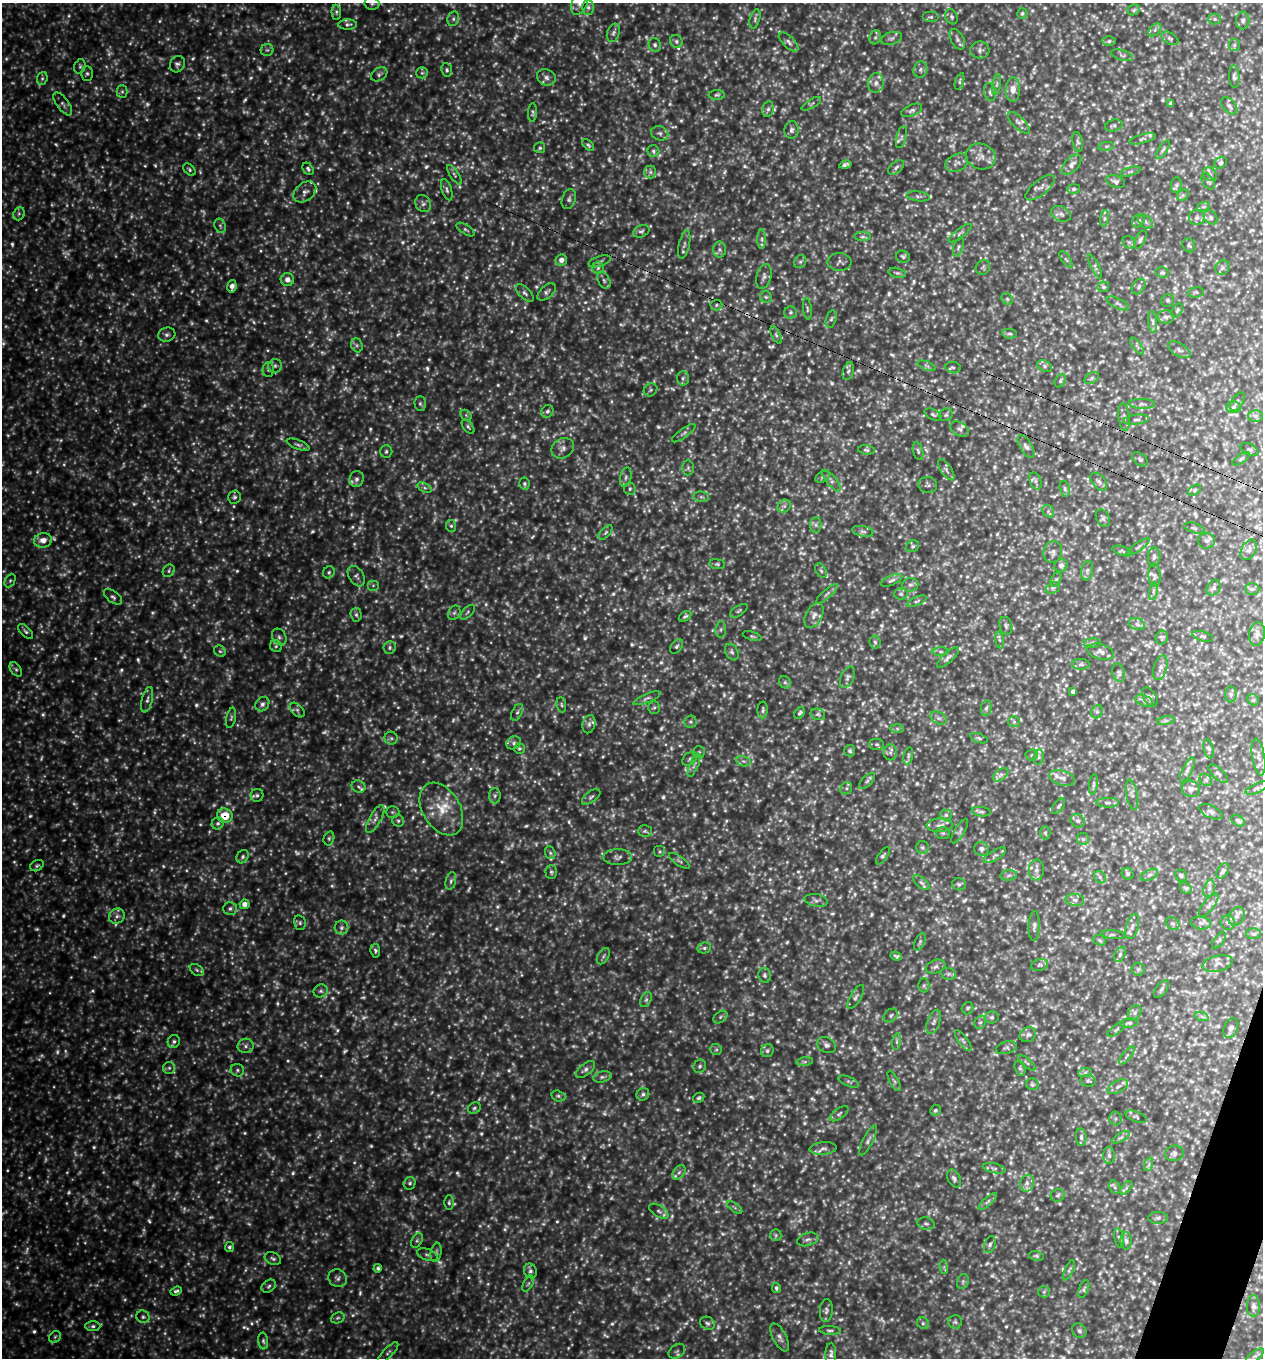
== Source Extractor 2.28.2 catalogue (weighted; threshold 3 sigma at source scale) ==
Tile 6 of 4 x 4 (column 2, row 2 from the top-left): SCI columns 1559-2819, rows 2748-4103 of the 5508 x 5494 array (HDU 1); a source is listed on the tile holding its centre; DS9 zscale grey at full resolution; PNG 1265 x 1360 px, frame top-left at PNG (2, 3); each listed source drawn as its Kron ellipse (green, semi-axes under 4 px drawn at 4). Shown black and unused: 1% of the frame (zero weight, under 3 of 4 exposures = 4% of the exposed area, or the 3 px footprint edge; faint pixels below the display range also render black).
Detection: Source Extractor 2.28.2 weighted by HDU 2 'WHT'; one run over the whole footprint, this tile lists its part. Background 6.18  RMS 1.1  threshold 4.77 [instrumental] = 3 sigma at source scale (4.5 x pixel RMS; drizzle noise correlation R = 1.50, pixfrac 1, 0.05/0.05 arcsec/px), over >= 5 px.
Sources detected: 1822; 377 too faint to see at this stretch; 9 cosmic-ray / hot-pixel residue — neither listed nor drawn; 36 inside a brighter listed object's ellipse — not listed separately; of the other 1400, all 500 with FLUX_AUTO >= 204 (the completeness limit of this list) listed and drawn (900 fainter detections not listed), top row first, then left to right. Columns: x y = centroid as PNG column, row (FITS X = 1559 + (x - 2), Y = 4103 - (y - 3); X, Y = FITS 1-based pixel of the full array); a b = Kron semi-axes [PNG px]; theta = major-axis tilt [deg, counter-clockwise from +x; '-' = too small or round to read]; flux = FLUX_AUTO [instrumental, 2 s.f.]
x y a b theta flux
372 3 7 6 - 230
580 3 13 7 68 590
588 7 7 5 90 280
1134 10 6 5 - 220
336 12 7 5 -87 240
1022 13 5 5 - 220
931 17 8 5 0 260
952 17 8 6 -65 250
453 19 7 5 77 290
755 19 10 5 74 260
1215 19 6 5 - 220
1243 20 9 6 86 320
348 25 9 5 1 280
1155 30 8 4 46 310
613 33 9 6 71 320
875 37 7 5 68 250
891 38 11 6 15 370
1170 38 9 5 -30 270
957 39 11 6 -62 410
676 41 7 6 - 300
1109 41 6 5 - 240
789 42 12 6 -44 410
655 45 7 5 -64 260
1234 45 6 5 - 210
267 50 6 6 - 240
980 50 9 8 - 390
1122 55 11 5 -17 310
177 64 8 7 - 330
80 66 7 5 74 230
920 69 8 7 - 360
447 70 7 5 -80 240
87 73 7 5 -90 260
422 73 6 5 - 220
379 74 9 6 34 280
546 77 9 8 - 510
1234 77 11 5 -87 300
42 78 6 5 - 220
960 81 8 4 73 210
876 83 10 7 82 530
997 84 10 4 81 240
1013 90 12 7 87 930
122 92 6 5 - 220
990 92 9 6 -79 320
717 95 8 5 1 220
63 104 13 6 -54 410
811 104 11 4 31 220
1170 104 4 3 - 210
1229 106 10 6 -49 420
768 109 8 5 79 300
912 110 11 5 23 340
532 113 9 5 88 220
1019 123 14 6 -44 390
1114 126 9 6 14 260
791 130 9 7 85 340
660 133 9 7 -24 300
901 137 11 5 77 320
1142 139 13 4 15 280
1078 142 10 5 -80 250
588 145 7 4 -46 210
1106 146 8 4 8 210
540 148 5 5 - 220
1163 150 11 4 56 230
653 151 6 6 - 240
981 156 15 12 -19 980
957 163 12 8 25 520
1221 163 7 5 37 200
845 165 6 4 12 290
1072 165 12 6 47 560
896 167 9 5 40 280
308 169 7 5 -53 270
189 170 7 5 -42 210
650 172 6 6 - 280
1130 172 10 3 15 210
1210 174 8 6 -45 280
454 175 11 4 -57 290
1115 181 10 6 -19 310
1208 181 9 5 -56 240
1176 185 8 5 83 260
1040 188 18 7 39 560
1073 189 6 5 - 220
447 190 11 5 -73 270
305 192 13 9 38 560
1183 195 6 5 - 210
918 196 12 5 -7 300
569 199 10 6 72 370
423 204 9 7 -61 390
1203 207 6 4 18 210
19 214 7 5 69 210
1061 214 10 7 -25 450
1211 217 8 6 -49 280
1104 218 8 4 82 280
1197 218 7 7 - 360
1138 221 7 5 55 230
1145 222 8 5 -42 320
220 226 7 5 -69 240
465 229 10 4 -34 230
641 231 8 6 25 250
960 233 14 4 38 330
863 237 8 4 0 260
762 239 9 4 -90 320
1140 240 10 4 63 250
1129 242 7 5 -42 240
684 245 15 5 77 430
1189 245 7 6 - 240
958 247 10 5 71 290
719 250 8 6 -89 320
903 257 7 6 - 240
1066 259 10 4 -55 220
561 260 6 5 - 600
600 261 11 5 18 290
800 262 7 5 56 230
840 262 12 9 -1 400
1095 266 13 4 -65 260
983 267 8 6 53 230
598 268 6 5 - 230
1222 268 8 6 48 280
897 273 9 5 -12 230
1162 273 7 5 -12 210
764 276 12 7 75 410
287 280 6 6 - 690
604 280 9 5 -63 300
232 286 6 4 79 570
1103 287 6 5 - 210
1139 287 8 6 54 300
547 292 11 6 41 330
1196 292 8 5 6 220
525 293 11 5 -44 310
766 297 6 5 - 210
1007 299 6 5 - 220
1168 300 7 6 - 230
1118 303 12 5 -26 290
716 305 6 5 - 200
807 309 11 4 -83 230
1177 310 7 5 58 220
790 312 6 6 - 240
1166 317 8 6 -2 370
831 319 9 5 75 250
1153 322 11 4 -85 320
1010 334 7 4 -5 220
167 335 8 7 - 360
776 335 9 4 -64 210
357 345 7 5 -69 240
1137 346 10 4 -54 260
1179 350 12 6 -30 450
275 366 7 6 - 310
927 366 9 4 -22 240
1044 366 8 5 -28 240
953 368 7 5 -12 220
268 370 7 5 89 230
848 371 9 5 76 290
683 378 7 6 - 260
1092 378 8 5 36 220
1060 381 7 5 61 200
650 390 7 6 - 220
1237 402 10 5 56 280
420 404 7 5 -89 230
1142 404 13 5 -2 360
1233 407 7 5 2 300
547 411 6 5 - 310
933 414 9 5 -26 250
466 415 6 4 -46 210
946 415 7 6 - 220
1256 416 7 6 - 320
1124 417 14 5 -83 410
1136 420 12 5 7 330
468 427 8 4 -52 220
960 429 10 6 -31 380
684 433 14 4 36 300
298 445 12 4 -20 290
1026 446 13 6 -58 450
563 448 12 9 33 620
1250 449 10 5 -28 250
866 450 8 4 -7 240
386 451 6 6 - 240
918 451 9 5 -74 250
1140 459 9 5 -39 250
1241 459 10 4 35 220
688 468 7 6 - 230
946 470 12 5 -56 370
626 477 10 5 77 380
823 477 8 5 26 230
356 479 8 7 - 490
831 481 13 5 -52 370
1035 481 9 5 -67 320
1099 482 10 6 -50 360
524 484 6 5 - 250
928 485 9 8 - 310
425 488 7 4 -31 230
630 489 6 5 - 240
1065 489 8 5 -75 240
1194 490 7 5 29 260
234 497 6 6 - 260
701 497 7 5 -7 220
784 506 7 5 43 320
1048 511 7 5 -50 230
1103 518 9 6 -62 260
816 525 8 5 84 270
451 526 6 5 - 220
1194 528 10 5 -17 240
863 531 11 5 -11 300
606 532 9 4 49 240
43 540 9 7 12 970
1206 541 8 7 - 360
913 546 7 5 31 210
1138 547 13 2 34 220
1249 550 11 7 60 370
1122 551 10 4 -18 230
1053 552 11 9 72 490
1154 557 9 6 85 340
717 564 8 5 -9 210
1061 565 7 6 - 380
169 571 7 5 54 230
821 571 8 5 -62 210
1087 571 10 6 79 330
329 572 6 5 - 210
1154 575 12 6 -86 350
356 576 11 7 -57 390
1056 579 7 5 61 220
10 580 7 5 63 210
892 580 11 5 23 310
373 585 6 5 - 210
910 585 8 7 - 330
1053 588 7 5 20 240
1214 588 8 6 57 310
1252 589 7 6 - 280
1153 591 9 4 81 260
827 594 14 4 41 320
901 594 7 5 -1 210
113 597 10 6 -38 330
917 601 10 4 23 220
739 611 10 5 33 240
468 612 9 5 44 250
454 613 7 6 - 240
356 615 7 5 -87 240
814 615 13 8 62 640
685 616 7 4 32 230
1137 624 8 6 -19 310
1006 626 9 6 -76 290
721 629 8 5 84 250
26 631 9 5 -44 260
1257 634 12 8 81 570
752 636 9 4 -17 210
1203 636 10 4 -15 210
279 637 9 7 -60 380
1162 637 7 6 - 220
1000 640 8 4 -80 210
875 642 6 5 - 220
1092 643 8 5 7 240
276 646 6 5 - 220
677 646 8 5 51 260
390 647 6 6 - 250
220 651 6 5 - 220
732 652 9 6 -61 340
940 652 8 4 -1 220
1101 652 13 7 -16 550
948 657 14 5 42 360
1081 664 8 5 1 270
1160 668 13 6 73 470
16 669 8 5 -52 220
1119 673 9 6 -75 270
848 677 11 6 65 360
785 682 6 5 - 230
1073 691 4 4 - 300
1231 694 8 6 -89 270
1150 697 10 6 -58 310
647 698 14 4 22 330
147 700 13 5 76 430
1253 700 6 5 - 210
1144 701 9 5 -25 300
262 704 8 6 49 410
561 705 8 4 -82 220
654 707 6 5 - 210
986 708 8 5 78 290
297 710 9 5 -45 260
763 710 8 5 87 250
517 712 9 5 65 280
1097 712 7 5 69 220
800 713 6 4 58 240
818 714 7 5 -14 210
231 718 10 4 78 240
939 718 9 5 -26 320
1166 721 9 4 9 220
690 722 6 6 - 270
1014 722 6 5 - 230
589 724 9 6 74 340
897 729 7 4 -1 210
391 738 6 6 - 280
979 738 9 4 -19 210
513 743 7 6 - 300
877 744 7 5 -1 230
519 749 5 5 - 210
1209 749 10 5 -75 280
850 751 5 5 - 220
699 752 6 6 - 210
890 752 8 6 -88 350
1032 755 6 5 - 210
908 756 8 4 78 250
1039 757 7 5 82 270
1258 757 18 6 -80 580
690 759 8 5 43 260
743 761 7 5 -12 300
694 765 12 3 67 290
1187 770 13 5 64 420
1218 774 12 5 -42 300
1001 775 9 5 37 310
1062 778 13 7 -17 590
1206 780 7 5 -46 250
867 781 10 5 45 260
1093 784 10 4 83 220
358 787 7 6 - 260
846 788 6 5 - 240
1257 788 12 4 25 300
1191 789 9 8 - 480
257 795 6 6 - 280
1132 795 15 5 -80 440
495 796 7 6 - 260
591 797 11 5 36 300
1108 803 11 5 -1 320
1059 806 9 5 58 220
441 809 28 18 -59 3000
392 812 7 5 0 220
981 812 10 4 -5 240
1211 812 12 6 -25 340
946 815 6 5 - 240
225 816 8 7 - 3100
375 819 15 6 60 570
398 821 6 5 - 220
1078 821 7 6 - 300
1238 821 7 5 -34 280
218 823 6 5 - 300
940 825 13 7 2 560
645 831 7 5 0 210
960 831 14 5 59 280
943 833 7 6 - 220
1045 833 7 5 -88 210
329 838 7 5 75 210
1083 839 6 6 - 250
922 848 6 6 - 240
981 849 7 7 - 440
660 852 6 6 - 230
550 853 6 5 - 210
995 855 12 5 31 320
883 856 10 4 55 240
243 857 7 5 56 240
618 857 14 8 0 530
679 861 12 4 -36 260
37 866 7 5 28 220
1036 870 10 7 86 450
1223 871 8 5 57 260
551 872 7 6 - 220
1128 874 6 5 - 230
1009 875 8 5 7 270
1149 875 9 5 27 300
1181 876 6 5 - 240
1100 877 6 5 - 260
451 881 9 5 77 280
922 883 10 5 -40 300
959 884 7 6 - 250
1186 888 6 5 - 230
1209 888 9 5 75 330
816 900 11 6 -11 410
1075 900 9 6 -10 440
244 904 5 4 - 600
1209 905 14 5 52 370
230 908 7 6 - 310
117 916 8 7 - 460
1237 916 10 7 58 470
1228 922 7 7 - 300
300 923 7 5 -76 230
1173 923 7 5 -43 230
1201 923 10 6 -9 400
1034 926 15 5 88 470
1132 927 13 6 73 450
341 928 7 7 - 330
1253 934 7 5 0 210
1113 935 12 4 -7 250
1100 940 6 5 - 210
1219 940 10 5 54 220
920 942 9 5 66 240
704 948 7 5 14 270
375 951 7 5 -83 230
1120 955 8 5 64 280
603 956 9 5 59 250
896 956 6 4 -20 230
1218 963 15 8 14 640
1040 965 8 5 16 260
936 967 10 6 20 360
1138 969 6 6 - 230
197 970 8 5 -37 240
948 974 7 6 - 250
765 975 7 6 - 280
924 985 7 5 89 210
1162 989 10 5 53 290
321 991 7 6 - 280
856 997 14 5 59 340
646 1000 8 5 62 260
968 1008 6 5 - 220
1135 1013 8 6 57 340
891 1016 8 6 42 280
720 1017 8 5 37 230
992 1017 7 6 - 220
1202 1017 7 4 -20 210
934 1022 12 6 70 410
980 1022 7 5 65 240
1129 1023 9 4 7 280
1231 1028 10 7 65 500
1116 1030 10 4 37 230
1028 1035 8 7 - 350
174 1041 6 6 - 300
963 1041 12 4 -54 320
897 1042 8 4 82 210
826 1045 10 7 -24 380
246 1046 8 7 - 380
1006 1048 11 6 14 300
716 1049 6 5 - 220
767 1051 7 6 - 280
1127 1056 11 4 50 250
805 1062 8 4 8 210
1027 1063 11 3 -40 210
700 1066 7 6 - 300
169 1068 6 6 - 240
1020 1068 8 5 -74 240
585 1069 11 6 39 410
237 1070 6 6 - 250
1085 1072 7 4 2 220
602 1077 9 5 12 290
894 1081 11 4 -60 250
1088 1081 8 5 -7 220
849 1082 11 5 -22 230
1032 1084 6 6 - 210
1118 1087 11 6 29 440
643 1094 6 6 - 310
558 1096 7 5 -17 250
699 1098 6 5 - 210
474 1108 6 5 - 210
935 1110 5 5 - 240
839 1114 11 5 35 280
1136 1117 11 5 -20 230
1115 1119 7 6 - 230
1081 1137 8 5 -83 290
1121 1137 10 4 30 280
868 1140 16 5 63 410
823 1148 13 6 4 480
1174 1153 9 7 9 420
1109 1155 8 5 -88 290
1149 1164 7 4 72 210
994 1168 11 4 -12 310
679 1172 8 5 53 300
954 1178 9 6 -64 340
410 1183 6 6 - 260
1027 1183 8 7 - 440
1115 1187 7 5 -60 230
1126 1188 8 4 52 200
1058 1195 7 6 - 240
988 1201 11 4 41 330
449 1202 7 4 89 220
735 1207 9 4 -35 200
659 1211 11 5 -32 380
1158 1218 10 6 1 300
926 1223 9 6 -14 280
776 1235 6 5 - 220
1119 1238 10 4 -78 280
808 1239 11 6 16 420
417 1241 8 5 63 230
1126 1241 8 5 -87 310
990 1245 9 5 69 300
229 1247 5 4 - 240
436 1252 9 5 80 280
427 1255 11 5 -20 300
1036 1256 8 4 -11 230
273 1259 8 6 -24 290
944 1267 7 4 -87 210
378 1268 4 4 - 270
1069 1270 11 4 66 260
530 1271 7 6 - 340
338 1278 9 8 - 440
963 1282 7 5 71 240
528 1284 8 4 63 230
269 1286 8 6 37 260
776 1288 5 4 - 230
1084 1289 9 4 68 220
176 1291 6 4 20 250
1044 1292 6 5 - 240
1253 1306 11 6 89 380
826 1311 11 6 87 370
143 1317 7 6 - 260
338 1318 7 5 20 230
955 1322 7 6 - 260
707 1323 8 6 -27 260
923 1323 6 5 - 230
93 1326 7 5 0 270
830 1330 11 3 -2 220
1079 1331 8 6 -46 320
55 1337 6 5 - 220
780 1337 15 7 -63 450
263 1341 8 5 -83 240
677 1351 9 6 35 300
388 1352 13 5 46 310
831 1354 11 5 89 340
1255 1356 10 4 38 330
Overlapping masked pixels (flux is a lower limit): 1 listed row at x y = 225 816
Isophote crosses this tile's border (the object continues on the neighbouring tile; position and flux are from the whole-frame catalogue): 5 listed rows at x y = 372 3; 580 3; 755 19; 1257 788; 388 1352
Unlisted compact peaks at least as high as the median listed source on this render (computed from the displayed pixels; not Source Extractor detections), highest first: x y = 186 870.